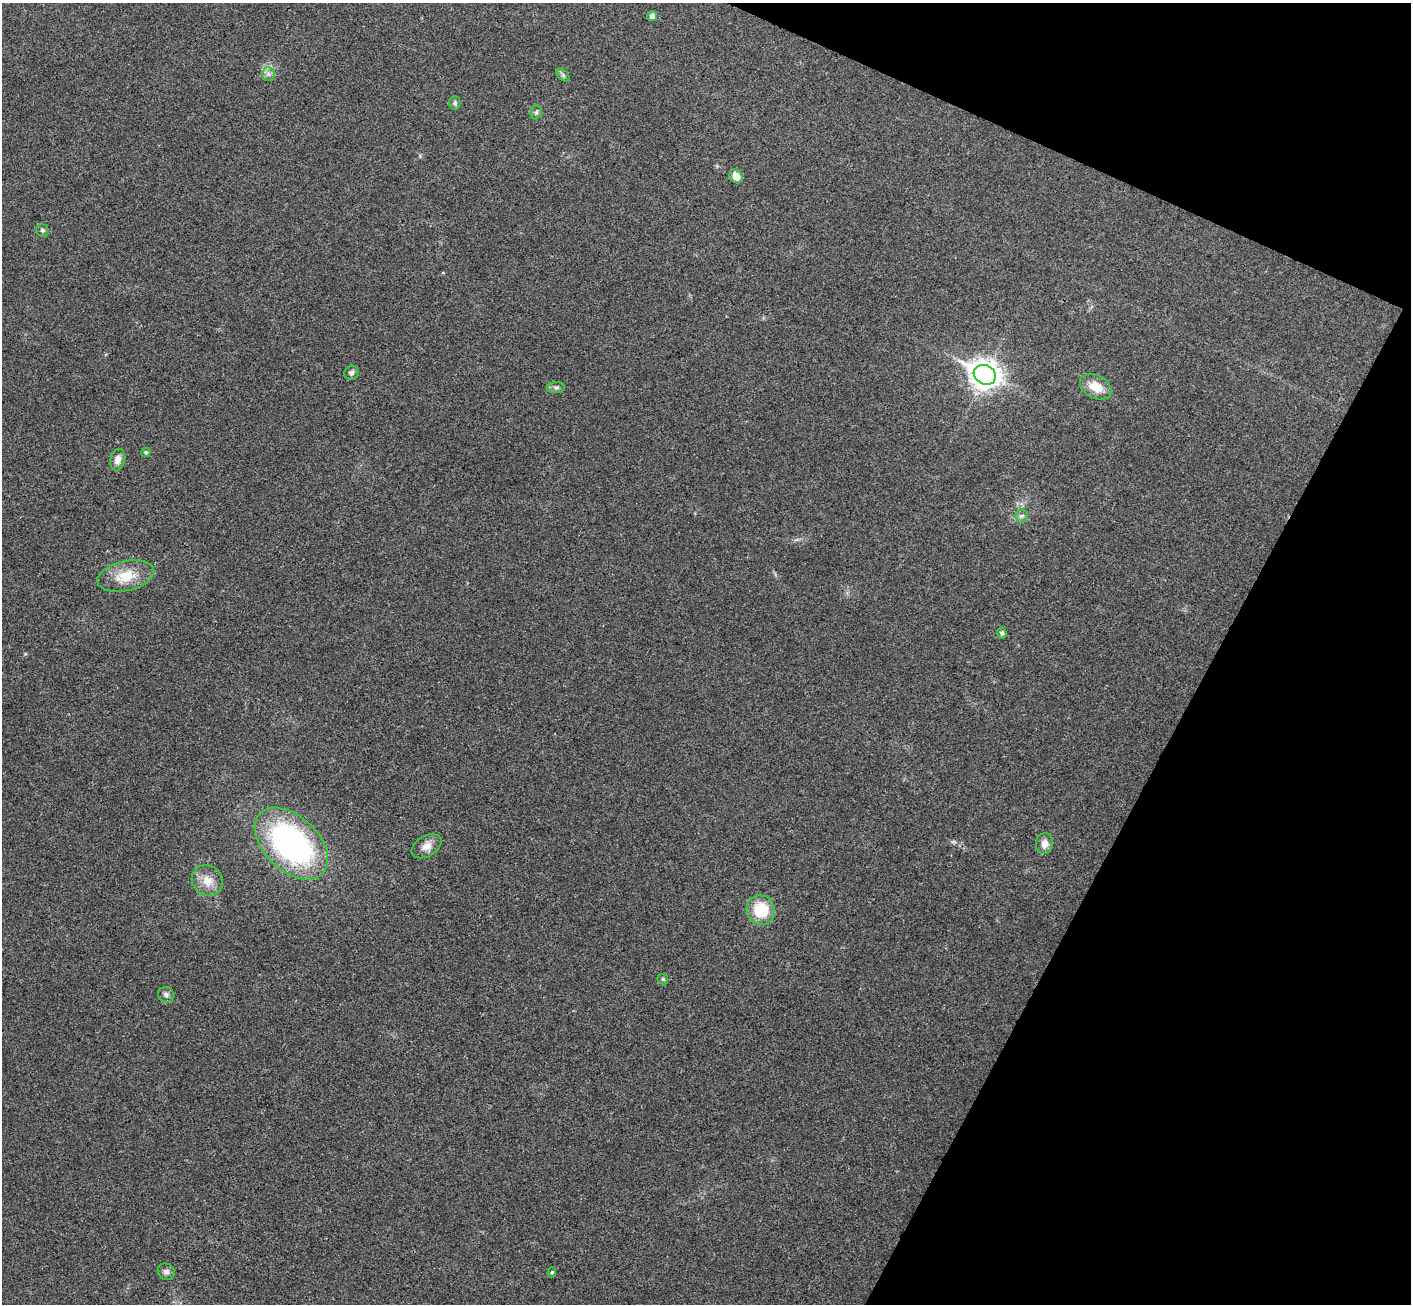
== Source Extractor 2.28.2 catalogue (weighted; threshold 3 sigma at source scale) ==
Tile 8 of 4 x 4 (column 4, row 2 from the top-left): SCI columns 4261-5669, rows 2808-4109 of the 5707 x 5742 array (HDU 1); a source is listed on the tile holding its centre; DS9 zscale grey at full resolution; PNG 1413 x 1306 px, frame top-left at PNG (2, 3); each listed source drawn as its Kron ellipse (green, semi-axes under 4 px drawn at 4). Shown black and unused: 21% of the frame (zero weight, under 3 of 4 exposures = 6% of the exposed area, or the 3 px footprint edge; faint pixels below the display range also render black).
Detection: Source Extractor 2.28.2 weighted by HDU 2 'WHT'; one run over the whole footprint, this tile lists its part. Background 0.0358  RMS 0.0065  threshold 0.0291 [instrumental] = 3 sigma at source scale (4.5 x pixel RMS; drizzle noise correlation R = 1.50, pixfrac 1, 0.05/0.05 arcsec/px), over >= 5 px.
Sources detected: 25; all 25 listed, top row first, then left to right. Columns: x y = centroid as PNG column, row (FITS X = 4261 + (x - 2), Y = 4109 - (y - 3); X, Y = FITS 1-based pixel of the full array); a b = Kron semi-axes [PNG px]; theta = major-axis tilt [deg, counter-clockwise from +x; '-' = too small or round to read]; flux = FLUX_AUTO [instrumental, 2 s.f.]
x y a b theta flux
652 16 5 5 - 2.8
268 74 7 6 - 2
563 75 8 4 -46 1.4
455 103 6 5 - 1.5
536 112 7 5 68 1.3
736 176 7 6 - 7.6
42 230 6 6 - 1.3
351 373 7 7 - 1.7
985 375 11 9 -27 730
1096 387 17 11 -27 11
556 388 9 5 0 1.6
146 452 4 4 - 1.1
117 460 11 7 78 4
1021 516 6 6 - 1.7
126 576 29 15 13 17
1002 633 5 5 - 1.7
291 844 43 27 -44 150
1044 844 10 8 81 4.8
426 846 16 10 30 5.4
207 881 16 14 -43 9.3
761 910 15 14 - 22
663 979 6 5 - 0.93
166 995 8 7 - 2
166 1272 9 7 -37 2.6
552 1272 5 4 - 0.91